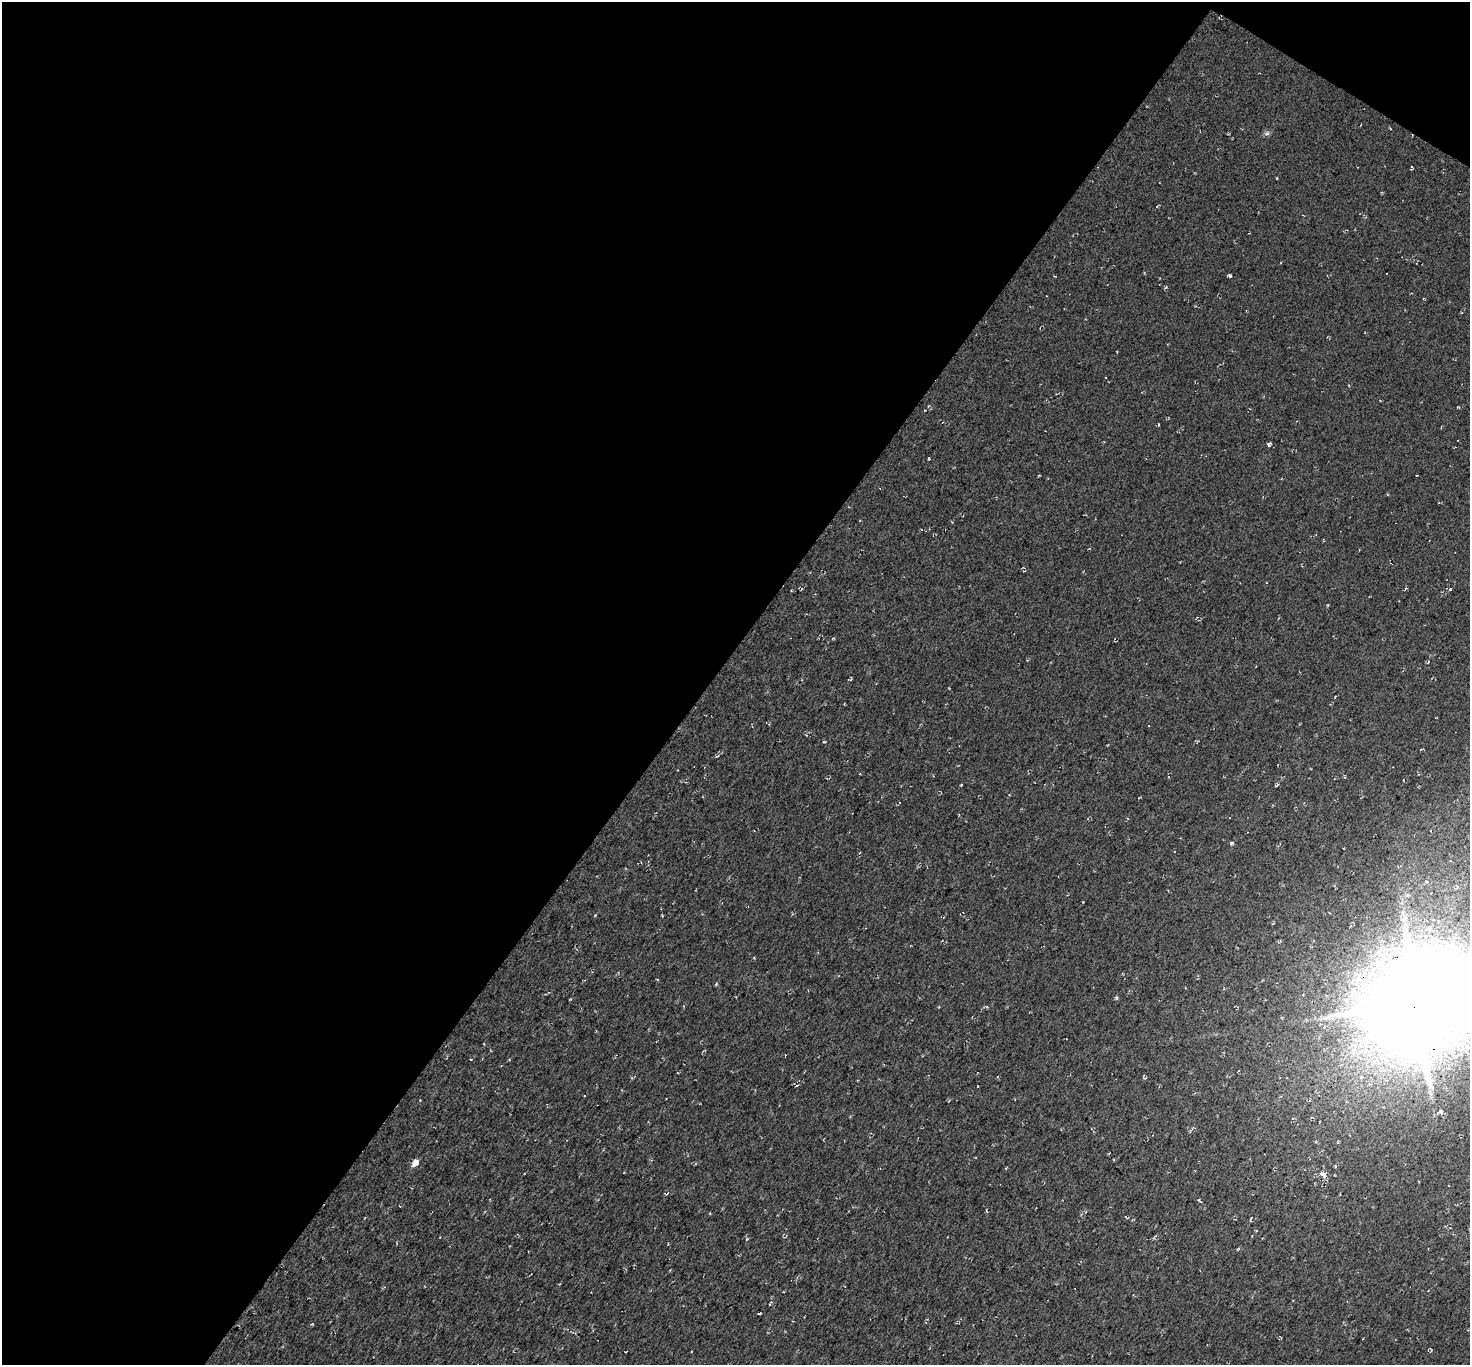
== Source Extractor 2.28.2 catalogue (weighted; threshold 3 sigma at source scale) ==
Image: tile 1 of 2 x 2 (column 1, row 1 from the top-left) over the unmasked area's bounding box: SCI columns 103-1570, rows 1469-2831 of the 3086 x 3104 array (HDU 1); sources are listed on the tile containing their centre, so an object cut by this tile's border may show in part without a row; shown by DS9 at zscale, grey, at full resolution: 1 PNG px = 1 image px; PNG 1472 x 1367 px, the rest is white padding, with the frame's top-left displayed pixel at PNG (2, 2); no overlay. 49% of this frame is shown black and not used: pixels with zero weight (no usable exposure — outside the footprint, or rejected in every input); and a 3 px margin inside the footprint's outer edge (the drizzle kernel's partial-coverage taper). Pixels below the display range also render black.
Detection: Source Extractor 2.28.2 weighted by HDU 2 'WHT'; one run over the whole footprint, this tile lists its part. Background 0.00253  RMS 0.0088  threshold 0.0398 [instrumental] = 3 sigma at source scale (4.5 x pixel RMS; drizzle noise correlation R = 1.50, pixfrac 1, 0.0396/0.0396 arcsec/px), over >= 5 px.
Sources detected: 41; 9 cosmic-ray / hot-pixel residue — not listed; the other 32 listed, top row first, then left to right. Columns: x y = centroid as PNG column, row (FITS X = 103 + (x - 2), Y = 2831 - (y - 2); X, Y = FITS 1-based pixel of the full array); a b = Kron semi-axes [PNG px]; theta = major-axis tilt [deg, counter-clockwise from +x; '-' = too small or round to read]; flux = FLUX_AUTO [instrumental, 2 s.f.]
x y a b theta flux
1267 133 6 6 - 2
1228 134 2 2 - 0.8
1230 275 4 3 - 1.7
1166 287 5 3 - 0.98
1459 407 4 2 - 0.79
925 410 4 2 - 0.58
1269 444 6 4 58 1.9
1039 475 3 2 - 0.65
1406 589 5 3 - 0.99
1450 589 4 3 - 0.8
833 638 5 3 - 0.72
1428 662 4 2 - 0.68
851 678 7 2 -79 0.69
769 724 5 4 - 0.96
824 741 4 3 - 0.77
717 756 7 3 31 1.1
1272 805 4 2 - 0.65
1231 843 4 4 - 1.7
716 984 5 3 - 0.92
1116 997 4 4 - 1.1
1417 1003 41 33 34 12000
1145 1077 6 4 -27 1.2
797 1085 5 3 - 0.83
415 1162 9 7 54 5.4
1335 1166 4 3 - 0.78
1322 1174 5 4 - 11
667 1194 5 3 - 0.9
1199 1201 8 3 -49 1.2
1251 1219 7 3 83 0.97
747 1239 5 4 - 1
1238 1249 6 3 38 0.95
759 1314 3 2 - 1.1
Overlapping masked pixels (flux is a lower limit): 1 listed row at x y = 1417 1003
Isophote crosses this tile's border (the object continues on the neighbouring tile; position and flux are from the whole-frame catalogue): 1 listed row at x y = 1417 1003
Unlisted compact peaks at least as high as the median listed source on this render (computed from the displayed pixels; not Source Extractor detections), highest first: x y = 961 785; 929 459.